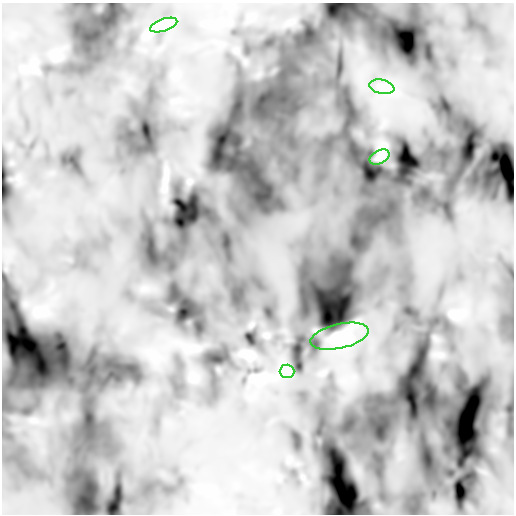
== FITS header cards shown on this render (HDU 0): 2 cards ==
NAXIS1  =                  512 /
NAXIS2  =                  512 /

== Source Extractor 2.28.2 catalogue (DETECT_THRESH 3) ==
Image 512 x 512 px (HDU 0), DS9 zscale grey, 1 PNG px = 1 image px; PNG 516 x 516 px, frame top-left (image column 1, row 512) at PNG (2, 3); each listed source drawn as its Kron ellipse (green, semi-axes under 4 px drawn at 4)
Background -9.77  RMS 8.3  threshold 25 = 3 sigma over >= 5 px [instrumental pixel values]
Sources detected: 5; all 5 listed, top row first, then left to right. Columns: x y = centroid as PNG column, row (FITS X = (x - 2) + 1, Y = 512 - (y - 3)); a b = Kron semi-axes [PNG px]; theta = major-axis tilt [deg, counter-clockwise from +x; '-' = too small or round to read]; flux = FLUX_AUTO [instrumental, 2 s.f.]
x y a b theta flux
164 25 14 6 19 2900
382 87 12 7 -13 5400
379 157 10 6 27 2800
339 336 30 12 13 8400
287 371 7 7 - 2100